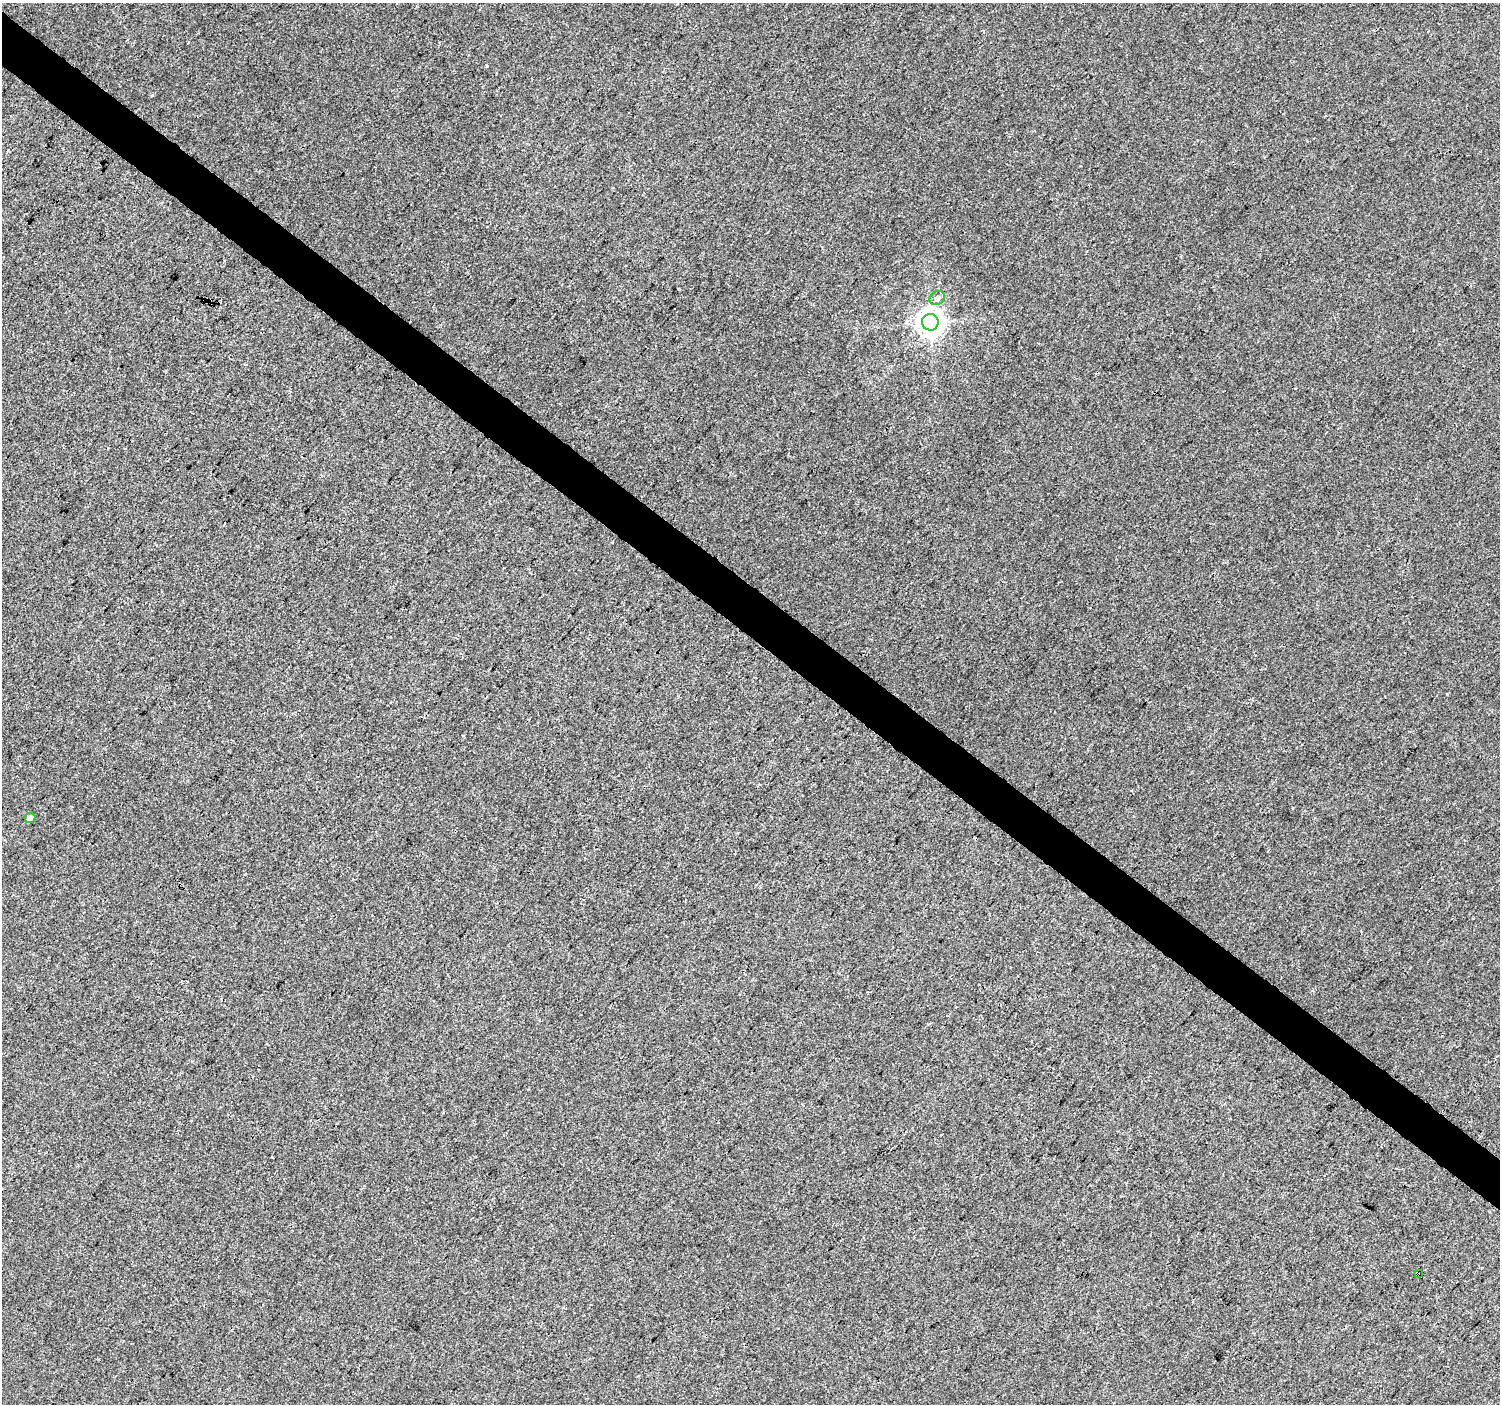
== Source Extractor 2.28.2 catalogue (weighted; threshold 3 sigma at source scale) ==
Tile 11 of 4 x 4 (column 3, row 3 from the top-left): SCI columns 3003-4500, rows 1643-3044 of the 5998 x 6023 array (HDU 1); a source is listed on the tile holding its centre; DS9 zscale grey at full resolution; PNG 1502 x 1406 px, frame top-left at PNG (2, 3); each listed source drawn as its Kron ellipse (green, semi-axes under 4 px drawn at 4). Shown black and unused: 4% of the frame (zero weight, under 3 of 4 exposures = <1% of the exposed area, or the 3 px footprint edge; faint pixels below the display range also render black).
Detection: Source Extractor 2.28.2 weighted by HDU 2 'WHT'; one run over the whole footprint, this tile lists its part. Background -4.84e-04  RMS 0.0034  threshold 0.0153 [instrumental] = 3 sigma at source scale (4.5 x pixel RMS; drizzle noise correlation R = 1.50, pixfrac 1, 0.0396/0.0396 arcsec/px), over >= 5 px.
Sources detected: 4; all 4 listed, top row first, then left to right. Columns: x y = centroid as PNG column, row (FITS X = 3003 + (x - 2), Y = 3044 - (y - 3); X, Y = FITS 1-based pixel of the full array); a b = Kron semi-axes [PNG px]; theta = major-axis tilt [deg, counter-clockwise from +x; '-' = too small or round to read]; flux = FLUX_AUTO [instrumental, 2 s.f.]
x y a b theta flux
937 298 8 6 36 1.5
930 322 8 8 - 340
30 818 5 5 - 1.5
1418 1274 4 3 - 3.8
Overlapping masked pixels (flux is a lower limit): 1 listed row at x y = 1418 1274